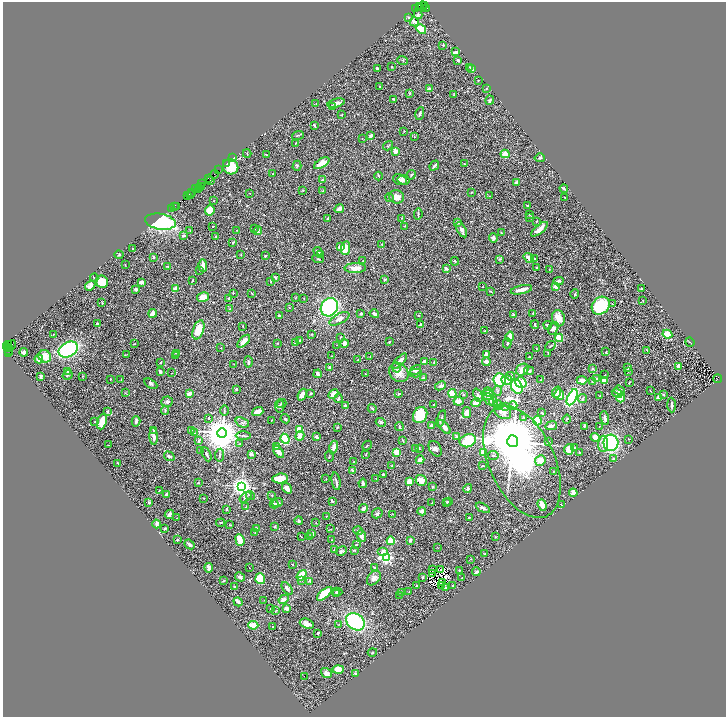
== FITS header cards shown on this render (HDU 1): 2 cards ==
NAXIS1  =                 1447
NAXIS2  =                 1429

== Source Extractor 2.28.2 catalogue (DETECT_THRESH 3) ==
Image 1447 x 1429 px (HDU 1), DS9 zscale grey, zoomed out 1/2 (1 PNG px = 2 x 2 image px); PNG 728 x 719 px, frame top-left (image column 2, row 1429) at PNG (3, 2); each listed source drawn as its Kron ellipse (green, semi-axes under 4 px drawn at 4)
Background 0.502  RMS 0.02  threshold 0.059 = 3 sigma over >= 5 px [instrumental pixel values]
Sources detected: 592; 70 cannot appear on this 1/2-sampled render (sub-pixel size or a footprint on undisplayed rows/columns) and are neither listed nor drawn; of the other 522, the 500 brightest by FLUX_AUTO listed and drawn (22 fainter detections omitted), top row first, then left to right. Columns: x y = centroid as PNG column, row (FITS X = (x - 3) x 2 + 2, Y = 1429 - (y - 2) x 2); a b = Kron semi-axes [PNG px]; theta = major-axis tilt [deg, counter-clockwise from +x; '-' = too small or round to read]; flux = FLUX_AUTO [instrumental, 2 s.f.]
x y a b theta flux
423 6 5 3 - 500
425 6 2 1 - 37
420 7 4 2 - 67
416 8 2 1 - 25
427 8 4 2 - 81
418 14 5 3 - 5.6
408 17 4 3 - 3.2
414 22 5 4 - 18
421 29 5 3 - 93
443 45 3 3 - 3.4
456 52 4 2 - 7.5
403 60 5 2 - 3.3
458 60 3 2 - 6.6
392 67 2 2 - 2.4
470 67 2 2 - 3.3
377 68 3 2 - 5.4
472 69 3 2 - 12
478 80 2 1 - 1.3
380 87 2 1 - 2.7
486 88 3 3 - 2.4
429 89 3 3 - 10
410 93 3 2 - 4.1
454 95 3 2 - 1.1
393 99 3 2 - 4.4
490 100 4 3 - 7.2
316 103 2 1 - 1.1
336 103 9 4 14 15
332 107 2 2 - 17
420 114 6 4 79 7.8
342 115 3 2 - 1.5
314 125 2 2 - 5.1
404 131 3 2 - 1.2
298 135 6 2 18 3.2
371 136 4 3 - 9
414 137 2 2 - 1.7
362 139 2 2 - 1.3
295 143 2 2 - 1.5
388 146 5 3 - 3.5
395 151 3 2 - 39
247 154 4 2 - 1.8
266 154 2 1 - 1.9
505 154 4 4 - 29
233 158 4 2 - 17
540 158 5 3 - 3.9
227 163 2 1 - 11
322 163 8 4 31 39
464 164 2 2 - 3.5
434 165 5 2 - 7.1
297 166 5 3 - 4.7
231 167 8 7 - 86
218 170 3 1 - 41
214 174 4 3 - 110
273 174 2 2 - 3
411 175 5 2 - 5.7
378 176 4 2 - 3.2
208 179 3 2 - 77
323 179 4 3 - 6.9
400 180 7 5 -20 12
404 180 6 5 - 10
210 181 2 1 - 35
517 182 4 2 - 11
202 183 2 1 - 31
201 186 2 1 - 62
199 188 3 1 - 35
195 189 4 1 - 63
564 189 4 2 - 5.7
198 190 3 2 - 55
303 190 3 2 - 1.7
323 191 3 2 - 1.7
191 193 3 2 - 67
249 193 2 1 - 1.3
471 193 3 2 - 2.7
188 195 2 2 - 44
190 195 4 2 - 110
489 196 3 2 - 1.6
397 197 7 6 - 20
565 197 2 1 - 1.4
389 198 4 2 - 2.9
214 201 2 2 - 1.5
527 205 2 2 - 3.4
174 206 3 2 - 42
177 207 2 1 - 17
171 209 2 1 - 22
339 209 5 4 - 19
210 210 5 4 - 34
418 214 6 2 83 4.7
529 214 3 3 - 2.4
529 217 3 2 - 1.9
402 218 3 2 - 1.6
328 219 3 2 - 2
536 221 2 2 - 2.2
160 222 15 8 -9 380
458 223 3 3 - 4.4
213 226 2 2 - 2.7
405 226 2 2 - 1.4
255 229 3 2 - 1.8
539 229 10 3 40 29
190 230 3 2 - 2.4
236 230 3 2 - 1.4
461 230 8 3 -62 14
258 231 4 3 - 3.8
501 233 2 2 - 2.3
183 236 4 3 - 6
216 236 3 2 - 3.3
493 238 4 3 - 12
233 242 3 2 - 3.3
382 244 3 2 - 1.5
340 247 3 3 - 18
133 248 2 2 - 2.6
345 248 7 4 82 61
318 251 5 3 - 8.3
320 254 4 2 - 2.4
119 255 4 3 - 3.8
241 255 2 2 - 1.6
265 256 2 2 - 2.8
153 257 2 2 - 17
529 258 6 3 -39 29
318 259 6 2 -7 3.4
500 259 3 3 - 3.6
534 259 3 2 - 3.9
363 261 2 2 - 2.8
455 261 4 3 - 3.3
125 265 2 1 - 1.9
167 266 4 2 - 3.1
203 266 6 3 -88 29
355 268 11 5 1 26
537 268 2 2 - 3.9
446 269 2 2 - 24
549 270 2 1 - 1.6
200 271 3 2 - 2.1
275 277 3 2 - 4.6
94 278 4 2 - 2.9
384 279 4 3 - 3.7
192 280 3 1 - 2.1
558 281 5 3 - 8
102 282 6 6 - 64
141 282 4 3 - 14
271 282 2 1 - 2.2
90 285 6 4 39 27
483 287 2 1 - 1.5
556 287 3 3 - 34
176 288 4 3 - 28
135 289 3 3 - 5.4
642 289 3 2 - 2.7
521 290 11 3 12 31
490 291 3 2 - 3.1
233 293 3 2 - 1.8
252 293 2 2 - 1.6
575 294 5 3 - 4.3
203 297 6 5 - 38
229 298 2 2 - 11
295 298 2 2 - 1.5
304 299 2 1 - 1.2
643 300 2 2 - 1.5
102 303 3 2 - 2
612 304 3 3 - 3.4
601 306 10 8 45 190
289 307 2 2 - 2.7
329 307 9 8 - 380
230 309 4 2 - 1.9
153 313 4 3 - 27
361 313 3 2 - 6.2
533 313 3 1 - 1.9
374 314 5 3 - 11
418 315 2 2 - 1.4
513 315 3 2 - 3.5
279 316 3 2 - 6.5
558 318 8 6 -79 40
339 319 11 5 27 17
97 324 2 2 - 7
420 325 3 2 - 3.7
535 325 4 2 - 5.1
548 325 4 2 - 4.8
243 326 3 2 - 1.5
553 328 7 4 57 11
198 330 10 5 71 64
484 331 3 2 - 3.2
53 334 2 2 - 1.4
311 334 2 2 - 2.3
667 334 5 3 - 52
340 337 2 2 - 1.5
510 337 5 3 - 47
559 338 4 4 - 39
300 340 4 3 - 3.4
244 341 8 4 46 30
389 342 3 2 - 3
690 342 5 2 - 2.3
277 343 2 2 - 2.1
295 343 3 2 - 6.4
344 343 4 3 - 26
507 343 5 2 - 5.3
134 344 4 2 - 2.7
8 345 4 2 - 79
11 345 5 2 - 150
337 345 2 1 - 2.2
7 346 2 2 - 94
550 346 5 2 - 4.1
221 348 2 2 - 1.2
7 349 2 1 - 60
10 349 2 1 - 46
537 349 2 2 - 1.9
68 350 10 7 26 410
647 350 4 2 - 2.7
9 351 3 1 - 62
8 352 2 2 - 36
24 352 4 4 - 12
606 352 2 1 - 1.9
176 353 3 3 - 4.9
548 353 4 2 - 2.2
127 354 3 2 - 1.5
486 354 4 3 - 14
45 356 6 5 - 31
176 356 3 2 - 8.1
331 356 2 1 - 1.3
370 357 3 2 - 1.6
529 357 3 2 - 3.2
39 359 4 2 - 29
358 359 3 2 - 4.3
400 361 9 3 46 22
248 362 5 3 - 9
424 362 3 3 - 18
434 362 2 1 - 2.3
486 362 4 3 - 23
161 363 3 2 - 2.3
234 364 2 2 - 1.5
678 366 4 3 - 7.1
330 367 3 2 - 9
628 367 4 2 - 5.6
396 368 5 3 - 6.8
592 369 4 3 - 4.5
416 370 6 4 33 17
522 370 6 5 - 19
68 371 4 3 - 5.8
529 371 5 3 - 8.1
628 371 3 2 - 2.5
160 372 4 2 - 5.4
399 372 10 9 - 35
172 373 2 2 - 2.2
416 373 6 4 1 9.9
318 374 4 3 - 14
366 374 3 2 - 2.2
68 375 5 3 - 4.8
605 375 3 2 - 1.8
41 376 4 3 - 6.8
83 376 3 2 - 1.8
510 376 4 3 - 7
423 377 3 2 - 5.1
110 379 2 2 - 1.4
597 379 3 2 - 2.3
718 379 4 2 - 280
121 380 3 3 - 2
500 380 6 6 - 120
507 380 5 4 - 25
541 380 2 2 - 3.2
582 380 5 4 - 16
592 381 3 2 - 1.5
604 381 3 3 - 40
521 382 6 5 - 68
629 382 3 1 - 2.3
151 384 7 3 -29 5.8
440 386 5 3 - 11
517 387 7 5 -62 110
236 389 2 2 - 5.1
498 391 5 3 - 4.8
620 391 6 4 -38 10
650 391 2 1 - 1.1
488 392 5 4 - 12
557 392 6 3 70 13
125 393 3 2 - 1.5
311 393 4 3 - 3.1
398 393 3 2 - 3.5
617 393 5 3 - 14
190 394 4 3 - 17
333 394 5 3 - 27
452 394 4 3 - 63
463 394 3 2 - 2.1
664 394 3 2 - 3.1
302 395 6 3 69 30
478 395 7 4 -67 6.9
488 395 6 5 - 10
559 395 5 5 - 32
600 396 3 2 - 3.5
572 397 9 4 64 470
659 397 3 2 - 15
621 398 4 4 - 53
338 399 4 2 - 9.7
489 399 7 4 -55 15
582 399 4 3 - 7.1
458 401 5 4 - 19
167 402 6 5 - 9.8
476 402 5 3 - 51
493 402 4 4 - 7.7
282 404 5 4 - 8
434 404 2 2 - 2.8
345 405 3 3 - 7.8
498 405 5 4 - 8.7
513 405 4 3 - 6.9
671 405 7 2 -87 8.4
280 406 6 4 -81 10
505 407 3 2 - 2.6
372 408 4 3 - 5
165 411 4 3 - 3.3
224 411 5 1 - 3.1
108 412 2 2 - 12
258 412 6 3 20 30
503 412 9 6 -34 23
467 413 6 3 83 31
542 413 2 2 - 4
420 415 8 6 62 120
209 418 3 3 - 3.1
441 418 9 2 71 5.9
524 418 4 3 - 3
605 418 7 3 -78 9.7
285 419 5 3 - 4.5
567 419 4 2 - 3.8
271 420 2 1 - 1.1
102 421 8 4 71 47
136 421 5 3 - 9.8
537 421 4 3 - 170
95 422 2 2 - 1.5
242 422 7 4 -23 8.7
381 422 5 3 - 5.9
431 426 3 3 - 9.8
551 426 6 3 9 15
584 426 3 3 - 4
599 426 2 1 - 2.4
337 427 3 2 - 2.7
399 427 4 2 - 5.1
444 427 8 3 -49 21
153 430 3 2 - 4
192 430 3 2 - 1.8
299 430 4 4 - 56
194 433 3 2 - 2.1
222 433 5 5 - 11000
154 436 8 3 -86 12
243 436 7 3 -2 5.2
300 436 5 4 - 14
316 437 4 2 - 8.3
456 437 3 3 - 8.6
595 437 4 4 - 35
285 439 5 4 - 180
628 439 2 2 - 1.5
403 440 3 2 - 3
198 441 3 3 - 4
468 441 8 6 23 100
513 441 6 5 - 40000
548 442 3 3 - 3.6
611 443 8 7 - 370
240 444 3 2 - 1.9
603 444 8 5 88 23
109 445 2 2 - 1.4
276 446 3 3 - 8.6
367 446 5 1 - 2.6
334 447 6 3 74 17
574 447 3 3 - 3.3
419 448 3 2 - 2
416 449 3 3 - 3.9
435 449 8 5 -58 13
569 449 5 5 - 33
200 451 3 2 - 4
279 452 7 4 -50 23
397 452 3 3 - 57
579 452 3 2 - 5
483 453 3 3 - 40
206 454 8 3 -65 8.5
251 454 2 2 - 27
366 454 2 1 - 1.9
219 455 6 3 84 4.3
493 455 5 3 - 4
169 456 5 4 - 8.2
329 456 5 2 - 2.2
614 458 3 2 - 3.1
420 460 4 3 - 18
540 460 5 5 - 35
354 462 3 2 - 2.8
522 462 60 33 -66 850
118 463 3 2 - 3.3
392 466 3 2 - 1.8
482 466 2 2 - 2.3
352 470 3 2 - 5.4
553 472 2 2 - 1.8
383 475 3 2 - 8
280 478 8 5 7 79
376 478 2 1 - 1.8
326 479 2 2 - 1.5
421 480 6 5 - 36
336 481 9 2 -80 8.8
409 482 3 3 - 42
198 483 2 2 - 4.3
363 483 5 2 - 6
241 486 3 3 - 2500
432 487 2 2 - 13
287 488 6 3 -55 23
468 488 4 3 - 4.9
159 491 3 2 - 2.3
573 493 4 3 - 37
167 494 4 2 - 7.4
250 496 4 3 - 9.1
272 496 3 2 - 1.8
245 497 7 4 37 7.9
203 498 2 2 - 2.1
332 501 2 2 - 4.9
432 502 2 2 - 2.9
446 502 3 3 - 2.1
449 502 3 2 - 6.3
149 503 4 3 - 4.1
278 503 5 4 - 7.4
274 504 4 3 - 17
542 505 6 3 -69 64
561 505 2 1 - 1.2
246 507 3 2 - 1.2
363 508 4 3 - 9
483 508 8 2 -27 8.4
226 509 3 2 - 3
422 511 4 3 - 11
377 513 5 4 - 9
169 514 5 2 - 12
393 514 2 2 - 1.1
326 516 2 2 - 1.7
469 517 2 2 - 8.5
177 518 2 1 - 1.4
299 521 4 3 - 7
221 523 4 3 - 3.7
316 523 3 2 - 1.3
157 524 4 3 - 13
230 525 3 2 - 2.8
274 527 3 3 - 3.2
165 529 3 2 - 5
256 529 4 4 - 11
331 529 2 2 - 3
358 531 5 3 - 4.4
255 533 3 2 - 2.2
312 534 3 3 - 5.9
361 536 6 4 -70 13
302 537 3 2 - 1.8
309 537 3 2 - 1.4
496 537 2 2 - 3
177 540 2 2 - 4.2
240 540 6 3 -70 72
332 540 2 1 - 1.2
410 540 3 2 - 8
391 541 4 4 - 69
189 544 5 2 - 11
356 544 3 3 - 3.5
438 547 3 2 - 1.6
334 550 3 3 - 3.5
354 550 3 2 - 3.6
341 551 6 4 28 5.7
383 551 5 4 - 20
484 554 2 2 - 2
386 557 4 3 - 900
471 559 3 2 - 1.7
293 564 2 2 - 6.4
249 567 2 1 - 1.4
375 567 3 2 - 6.5
209 568 4 3 - 15
432 570 2 1 - 1.4
440 570 3 1 - 2.5
459 570 2 2 - 2.3
476 572 4 2 - 8.7
432 573 4 1 - 2.4
302 575 6 3 54 100
240 577 5 4 - 7.9
422 577 3 2 - 4.5
374 578 8 5 47 18
462 578 2 2 - 2.1
260 579 5 5 - 100
224 581 3 2 - 3.2
302 581 2 2 - 2.3
310 581 3 3 - 5.2
443 582 3 1 - 3.4
442 585 2 1 - 1.4
453 585 2 2 - 2.7
416 586 2 1 - 1.8
235 587 3 2 - 2.8
287 588 7 3 -53 12
445 588 3 2 - 7.7
409 591 2 1 - 1.7
337 592 6 3 -2 5.3
402 593 3 2 - 3.8
324 594 9 4 41 110
336 594 3 3 - 3.9
400 595 2 1 - 8.2
284 599 5 3 - 18
264 600 3 2 - 1.2
238 602 5 2 - 8.4
287 608 3 3 - 24
270 609 2 2 - 1.7
276 610 3 2 - 2.1
355 622 10 7 -38 340
307 624 7 4 -19 25
339 624 3 2 - 1.6
253 625 5 3 - 71
273 627 2 1 - 1.3
318 633 3 2 - 5.3
372 652 5 2 - 2.3
338 670 5 4 - 45
326 673 6 4 -37 14
356 673 3 3 - 3.3
304 676 2 1 - 2.8
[22 fainter detections neither listed nor drawn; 70 sub-pixel or undisplayed-footprint detections neither listed nor drawn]